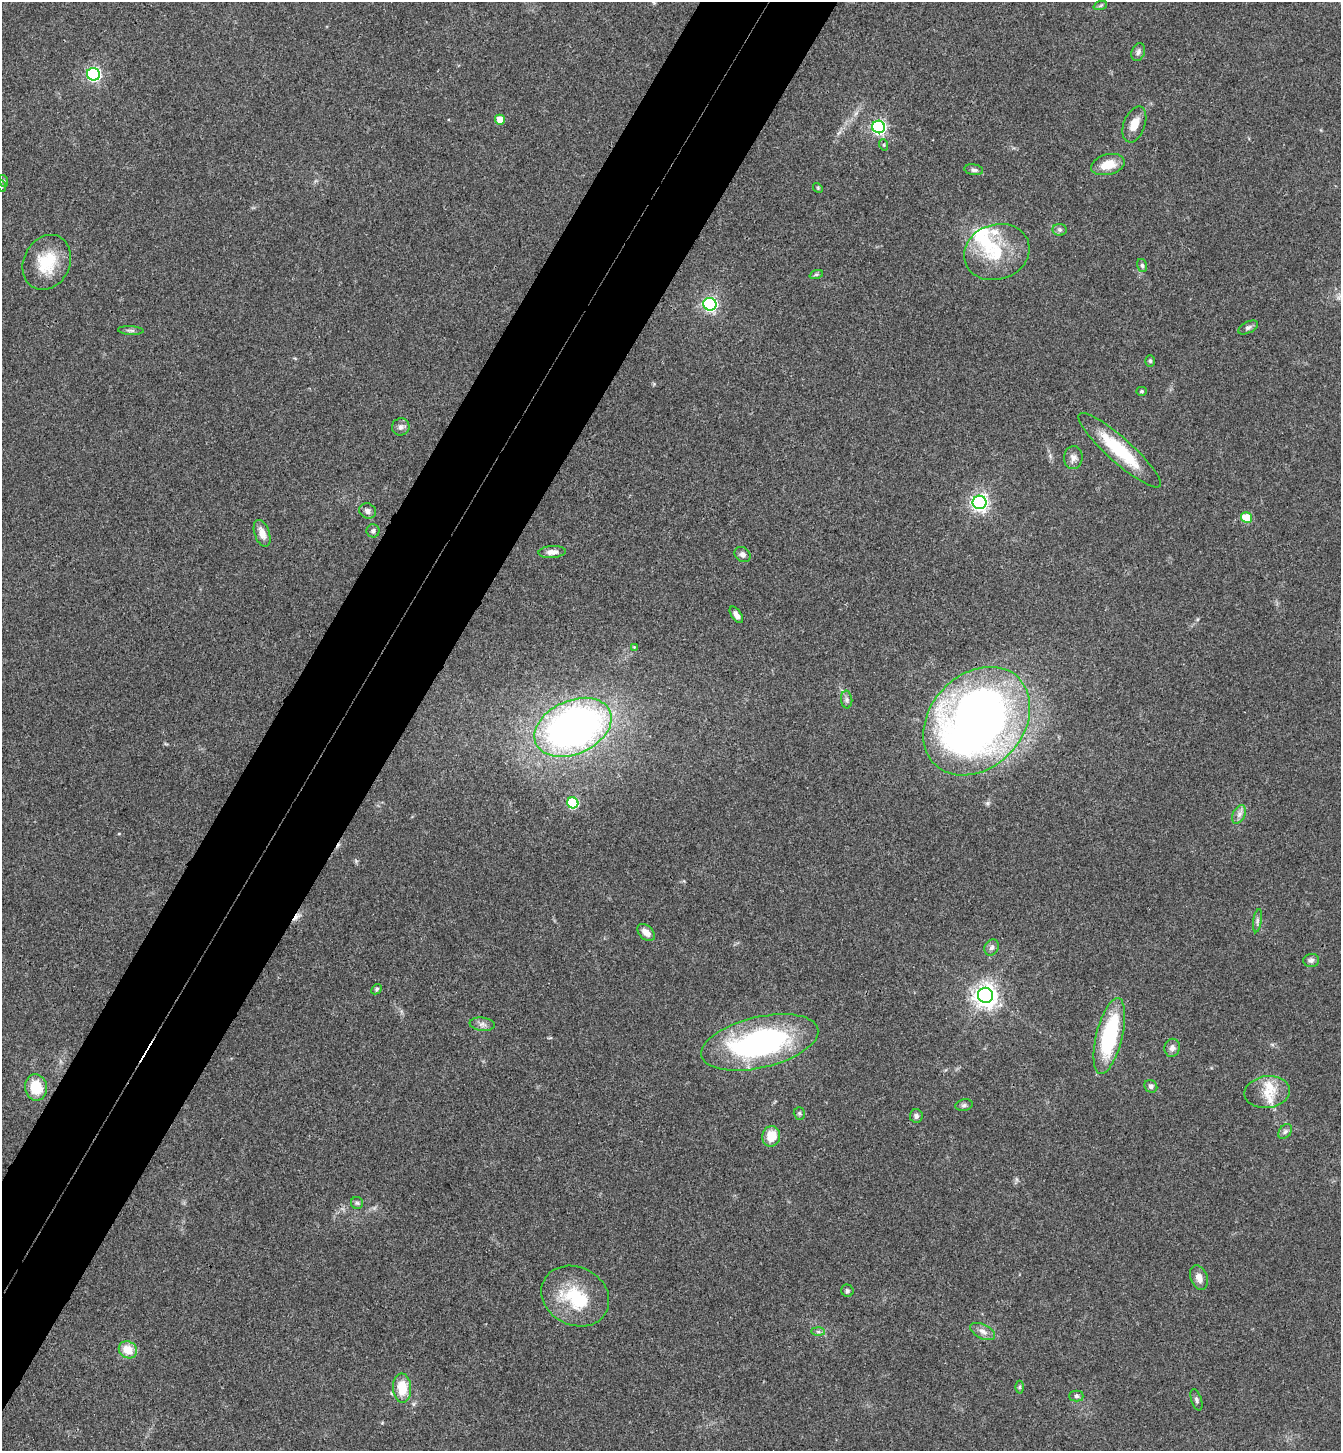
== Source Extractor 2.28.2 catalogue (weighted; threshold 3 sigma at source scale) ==
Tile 7 of 4 x 4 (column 3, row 2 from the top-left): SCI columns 3017-4355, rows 2935-4383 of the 5893 x 5870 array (HDU 1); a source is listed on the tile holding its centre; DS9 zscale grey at full resolution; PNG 1343 x 1453 px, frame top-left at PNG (2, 2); each listed source drawn as its Kron ellipse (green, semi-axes under 4 px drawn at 4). Shown black and unused: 9% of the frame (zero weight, under 3 of 4 exposures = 6% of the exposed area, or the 3 px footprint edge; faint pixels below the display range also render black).
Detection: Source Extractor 2.28.2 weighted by HDU 2 'WHT'; one run over the whole footprint, this tile lists its part. Background 0.063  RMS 0.0054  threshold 0.0245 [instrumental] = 3 sigma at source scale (4.5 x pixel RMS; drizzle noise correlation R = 1.50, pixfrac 1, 0.05/0.05 arcsec/px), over >= 5 px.
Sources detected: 75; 2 inside a brighter object's white glare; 1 cosmic-ray / hot-pixel residue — neither listed nor drawn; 4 inside a brighter listed object's ellipse — not listed separately; the other 68 listed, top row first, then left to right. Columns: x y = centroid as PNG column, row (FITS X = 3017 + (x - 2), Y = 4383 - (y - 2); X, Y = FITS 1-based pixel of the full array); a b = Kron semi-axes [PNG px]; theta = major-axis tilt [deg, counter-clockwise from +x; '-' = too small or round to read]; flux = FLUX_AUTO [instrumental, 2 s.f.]
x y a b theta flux
1100 6 7 4 19 0.9
1138 52 9 6 69 1.8
93 74 6 6 - 110
500 120 5 4 - 8.7
1134 124 19 10 70 7.5
879 127 6 6 - 130
884 145 6 3 -72 0.55
1108 165 17 10 14 9.3
974 170 9 5 -8 1.5
4 181 6 4 -72 0.65
2 186 6 3 -71 0.58
818 188 5 4 - 0.65
1060 230 7 6 - 1.3
997 252 33 27 18 27
47 262 28 23 64 21
1142 265 7 5 -73 1.1
816 275 7 4 19 0.84
710 304 6 6 - 140
1248 327 10 5 26 1.7
131 330 13 4 -3 1.5
1150 361 6 5 - 0.97
1141 391 5 4 - 0.82
401 427 9 8 - 2.3
1120 450 54 12 -42 31
1073 458 11 9 82 3.1
979 502 7 6 - 200
367 511 8 7 - 2.6
1247 518 6 5 - 21
373 531 6 6 - 1.4
262 533 14 7 -71 4.9
552 552 14 6 4 3.6
743 554 8 7 - 2.2
736 615 9 5 -55 2.8
634 647 4 4 - 0.48
847 700 9 5 -85 1.5
977 721 60 46 47 430
573 727 40 27 24 260
573 803 6 5 - 42
1239 814 10 6 63 2.3
1257 921 12 4 81 1.7
646 932 10 6 -43 4.4
992 947 8 7 - 1.9
1311 960 8 6 5 1.8
377 989 6 4 43 0.93
986 995 7 7 - 450
482 1024 12 6 -6 2.5
1109 1036 39 13 76 52
760 1042 60 25 13 120
1172 1048 9 7 77 2.5
1151 1086 7 6 - 1.8
36 1087 13 11 -82 14
1267 1092 23 16 8 11
964 1105 9 5 10 1.3
799 1113 6 5 - 0.97
916 1116 7 6 - 1.8
1285 1131 8 5 49 1.4
771 1136 10 9 - 10
357 1203 6 6 - 1.1
1199 1278 12 8 -70 4.4
847 1291 6 6 - 1
575 1296 35 29 -27 30
983 1331 13 7 -27 3.2
818 1332 7 4 -1 1.1
128 1350 9 8 - 9
1019 1387 6 4 90 0.81
402 1388 15 9 -88 13
1076 1396 7 5 0 1.3
1196 1400 11 5 -72 1.4
Isophote crosses this tile's border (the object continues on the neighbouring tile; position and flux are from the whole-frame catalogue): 1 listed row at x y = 2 186